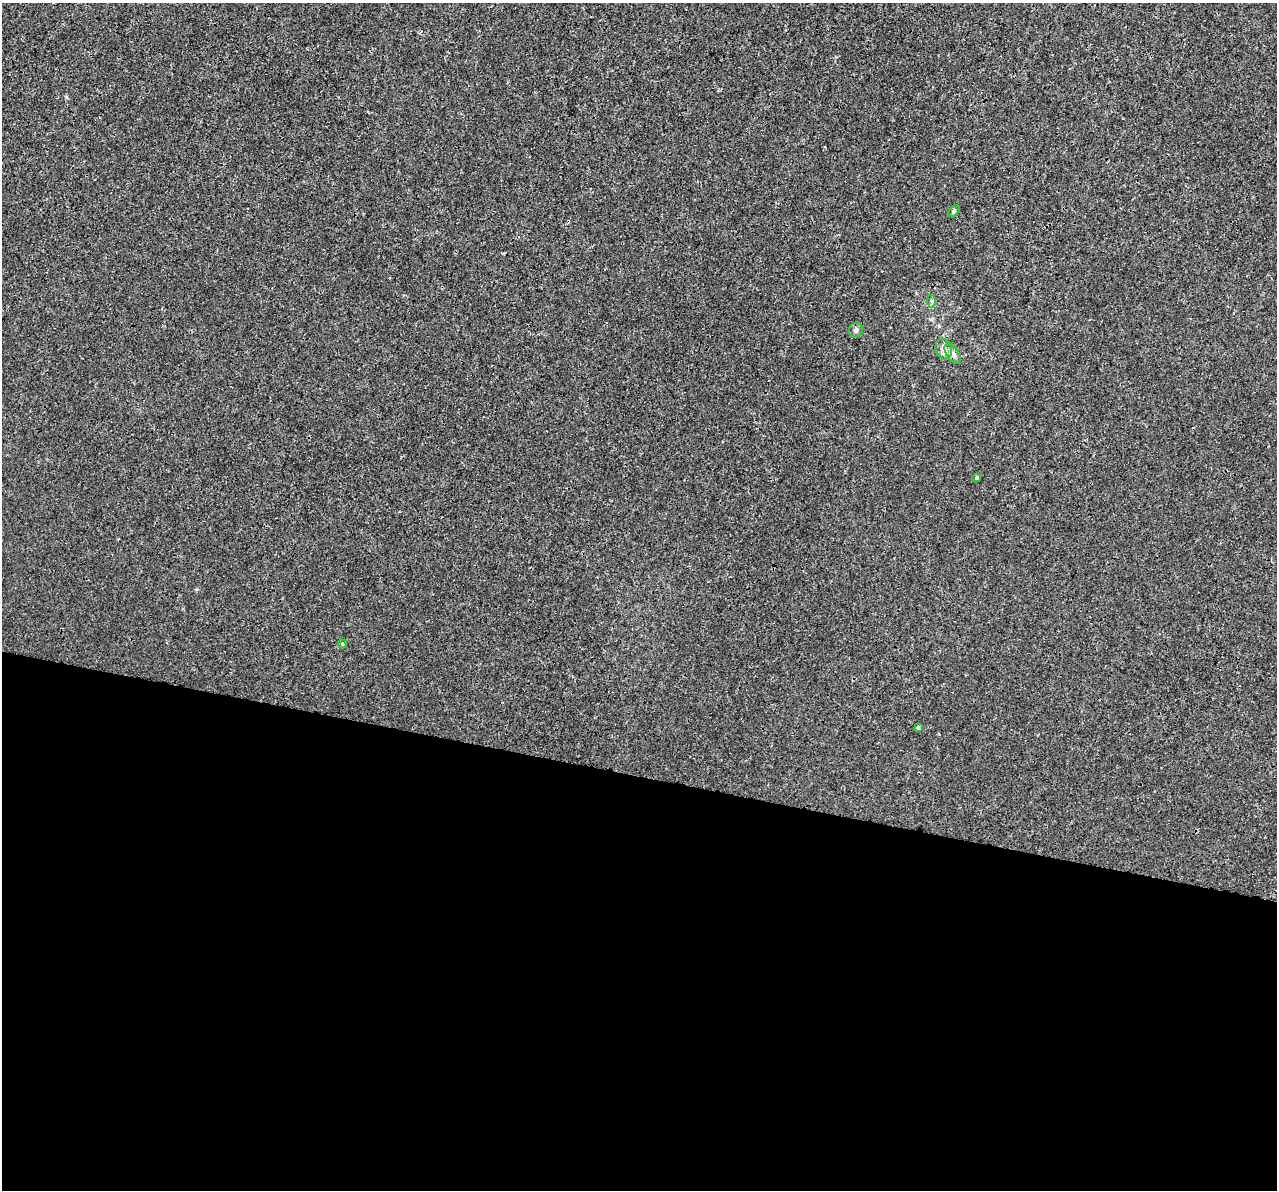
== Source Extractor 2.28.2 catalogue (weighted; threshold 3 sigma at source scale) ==
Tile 14 of 4 x 4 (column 2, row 4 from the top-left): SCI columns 1301-2575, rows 340-1527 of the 5142 x 5368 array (HDU 1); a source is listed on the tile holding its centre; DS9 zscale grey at full resolution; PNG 1279 x 1192 px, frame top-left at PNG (2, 3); each listed source drawn as its Kron ellipse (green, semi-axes under 4 px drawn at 4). Shown black and unused: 35% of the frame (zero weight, under 3 of 4 exposures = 5% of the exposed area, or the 3 px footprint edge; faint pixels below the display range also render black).
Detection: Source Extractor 2.28.2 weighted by HDU 2 'WHT'; one run over the whole footprint, this tile lists its part. Background 1.88e-04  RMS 0.0015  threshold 0.00666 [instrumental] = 3 sigma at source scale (4.5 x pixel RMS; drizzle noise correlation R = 1.50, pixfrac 1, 0.0396/0.0396 arcsec/px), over >= 5 px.
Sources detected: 8; all 8 listed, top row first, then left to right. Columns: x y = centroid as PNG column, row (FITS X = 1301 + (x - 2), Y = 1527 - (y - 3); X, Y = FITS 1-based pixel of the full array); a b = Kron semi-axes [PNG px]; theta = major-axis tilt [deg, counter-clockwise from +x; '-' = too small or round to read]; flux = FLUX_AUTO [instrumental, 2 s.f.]
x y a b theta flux
954 211 7 4 46 0.27
931 301 6 4 -88 0.29
856 330 7 7 - 0.49
944 349 10 8 -73 0.8
953 354 11 6 -57 0.59
977 478 4 3 - 0.4
342 644 4 4 - 0.2
918 728 3 3 - 1.2